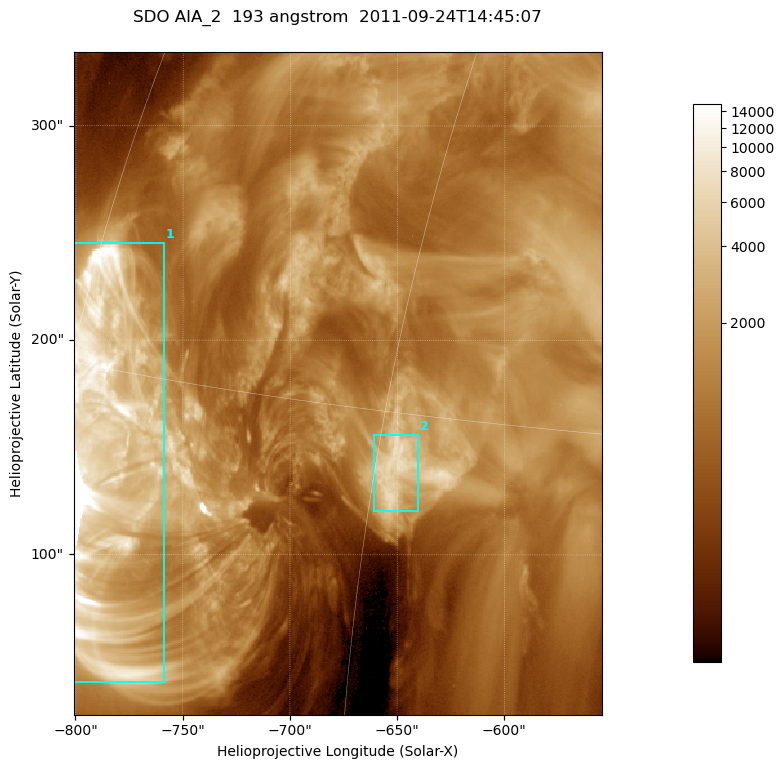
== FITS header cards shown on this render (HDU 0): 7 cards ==
TELESCOP= 'SDO     '           /
INSTRUME= 'AIA_2   '           /
WAVELNTH=                  193 /
WAVEUNIT= 'angstrom'           /
DATE-OBS= '2011-09-24T14:45:07.84' /
CTYPE1  = 'HPLN-TAN'           /
CTYPE2  = 'HPLT-TAN'           /

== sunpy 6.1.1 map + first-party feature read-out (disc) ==
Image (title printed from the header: SDO AIA_2  193 angstrom  2011-09-24T14:45:07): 410 x 514 px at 0.601 arcsec/px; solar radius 957 arcsec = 1592 px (partial field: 2.6% of the solar disc is inside the frame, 100% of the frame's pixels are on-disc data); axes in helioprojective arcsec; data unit not stated in the header (colour bar unlabelled)
Pointing: header CRPIX1/2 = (2043.81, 2047.21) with CRVAL1/2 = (0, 0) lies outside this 410 x 514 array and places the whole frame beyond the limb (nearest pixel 1.41 R_sun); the SolarSoft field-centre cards XCEN/YCEN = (-677.8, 179.9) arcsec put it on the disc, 1326 arcsec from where CRPIX/CRVAL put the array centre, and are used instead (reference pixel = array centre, CRVAL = XCEN/YCEN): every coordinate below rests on XCEN/YCEN
Orientation: roll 0.0565 deg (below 1 deg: not rotated)
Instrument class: DISC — disc imager (sunpy class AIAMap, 193 A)
Bright regions (active regions / flare kernels): reference = the on-disc median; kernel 3 px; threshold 5 sigma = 3627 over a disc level ~1078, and >= 1.15x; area >= 210 px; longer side >= 5 px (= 3 arcsec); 2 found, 2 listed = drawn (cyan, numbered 1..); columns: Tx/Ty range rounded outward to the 2 arcsec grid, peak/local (2 s.f.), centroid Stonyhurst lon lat
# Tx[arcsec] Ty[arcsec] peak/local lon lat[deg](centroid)
1 -802..-758 40..246 15 -58 +13
2 -662..-640 120..156 6.7 -44 +13